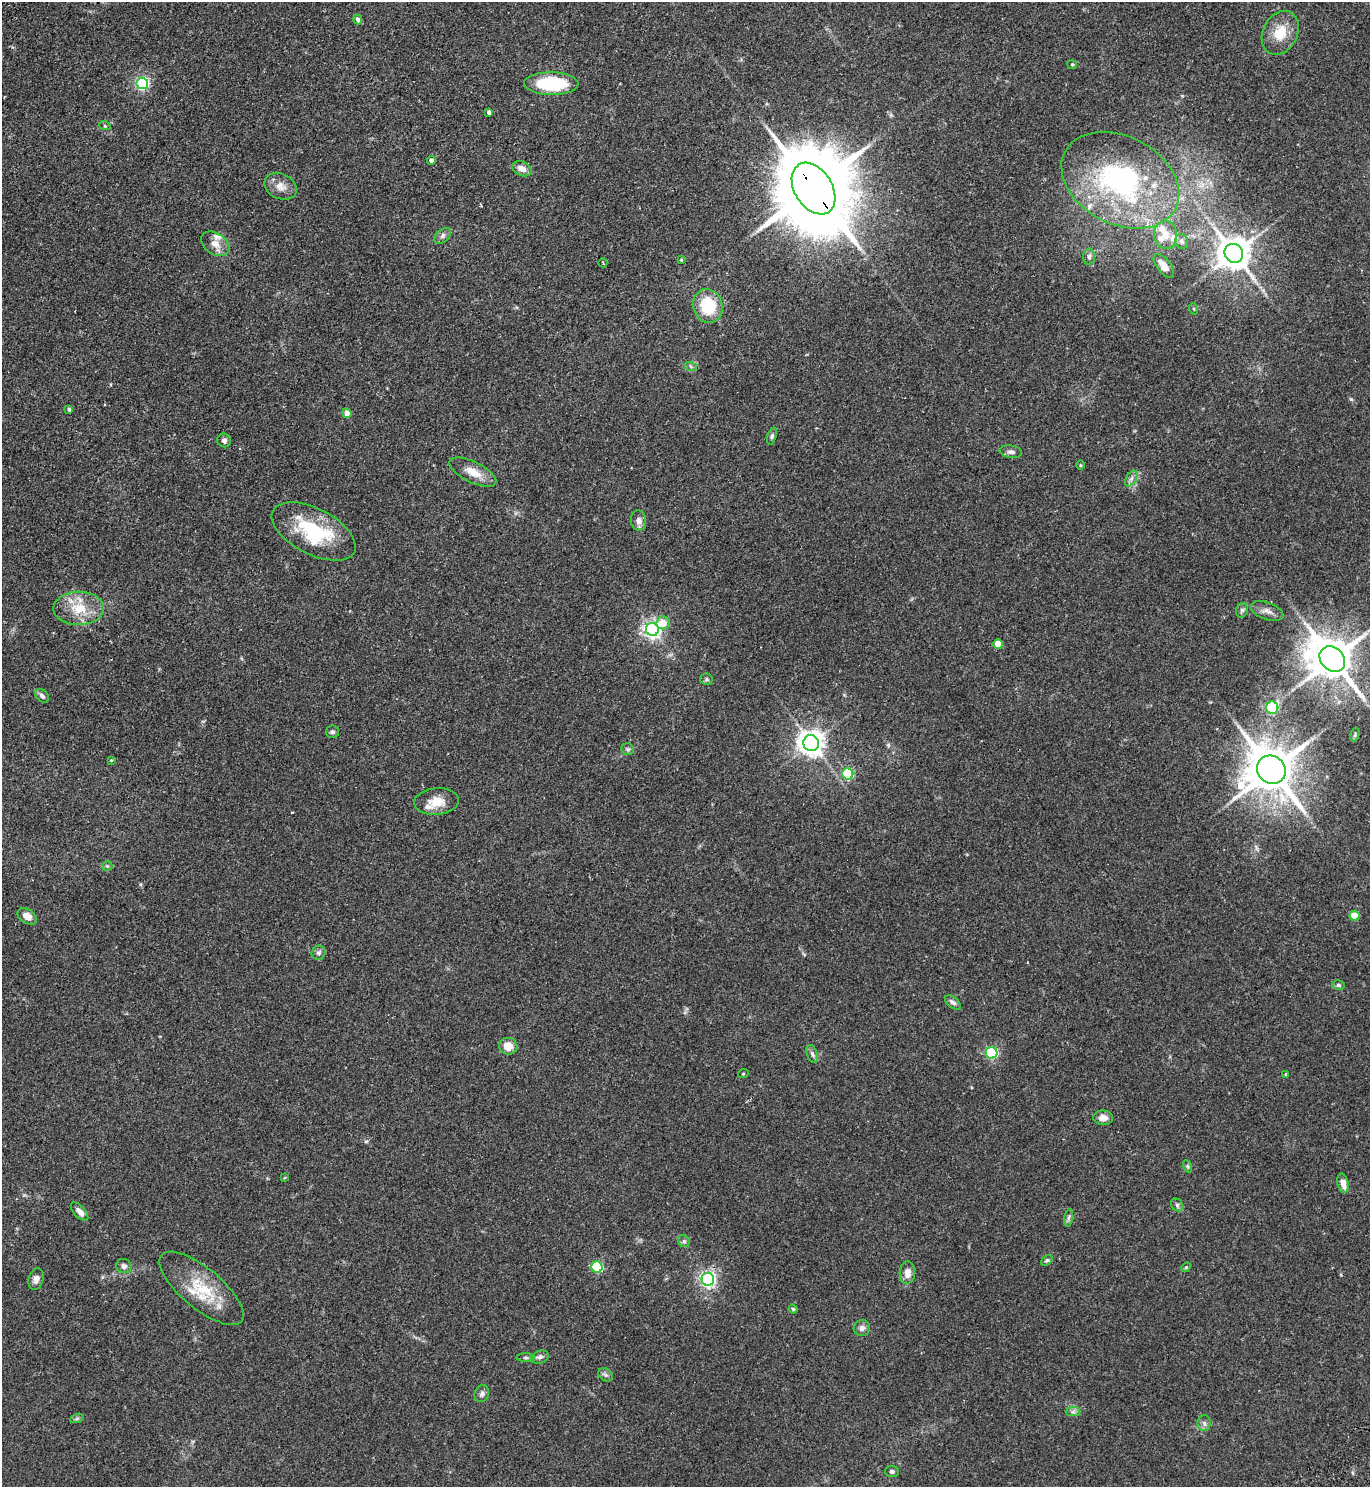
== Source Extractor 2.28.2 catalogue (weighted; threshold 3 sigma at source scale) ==
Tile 11 of 4 x 4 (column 3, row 3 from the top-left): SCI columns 3076-4443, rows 1533-3017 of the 6010 x 6034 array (HDU 1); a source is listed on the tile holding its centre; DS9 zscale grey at full resolution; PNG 1372 x 1489 px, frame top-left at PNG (2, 2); each listed source drawn as its Kron ellipse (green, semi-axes under 4 px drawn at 4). Shown black and unused: <1% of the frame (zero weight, under 2 of 3 exposures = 3% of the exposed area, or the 3 px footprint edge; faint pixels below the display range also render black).
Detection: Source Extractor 2.28.2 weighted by HDU 2 'WHT'; one run over the whole footprint, this tile lists its part. Background 0.185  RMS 0.0073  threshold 0.033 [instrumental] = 3 sigma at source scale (4.5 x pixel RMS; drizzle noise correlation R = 1.50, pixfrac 1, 0.05/0.05 arcsec/px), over >= 5 px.
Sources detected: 97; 8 inside a brighter listed object's ellipse — not listed separately; the other 89 listed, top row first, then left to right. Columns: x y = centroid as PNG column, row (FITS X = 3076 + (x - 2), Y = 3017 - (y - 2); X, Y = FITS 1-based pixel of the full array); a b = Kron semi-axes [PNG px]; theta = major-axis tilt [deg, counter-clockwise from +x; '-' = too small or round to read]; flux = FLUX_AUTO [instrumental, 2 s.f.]
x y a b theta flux
358 19 5 4 - 2.8
1280 33 23 17 62 17
1072 64 5 4 - 0.83
142 83 6 6 - 120
551 84 27 11 -1 46
489 113 4 4 - 2.3
105 126 6 3 -18 0.69
431 160 4 4 - 2.8
522 169 10 7 -25 5.3
1120 180 62 44 -28 130
280 186 17 12 -24 7.2
813 189 28 19 -58 9700
1165 235 14 11 -83 7.9
443 236 10 6 41 2.4
1182 241 7 6 - 2.2
215 244 15 10 -35 6.9
1234 253 10 9 - 1500
1089 257 8 6 87 2
681 260 4 3 - 0.73
603 263 4 2 - 0.81
1164 266 14 6 -53 5.6
708 306 17 14 -72 29
1194 309 6 3 -71 0.69
691 367 6 4 -20 1.3
69 409 4 4 - 1.3
347 413 4 4 - 6.5
772 436 9 4 72 1.4
224 440 7 6 - 2.4
1011 452 11 6 -9 2.6
1080 465 5 3 - 0.67
473 472 25 10 -26 11
1131 479 9 5 59 2.3
639 520 10 7 -84 3.9
314 531 46 23 -27 53
79 608 25 16 1 20
1242 610 7 5 75 2
1267 611 17 8 -19 4.8
663 623 7 6 - 9.1
652 629 6 6 - 270
998 644 5 4 - 12
1332 659 14 11 -44 2600
706 679 6 5 - 1.3
42 696 8 5 -46 2.4
1272 708 6 6 - 61
332 732 6 6 - 1.6
1355 735 7 4 75 1.1
811 743 8 7 - 750
628 749 6 5 - 1.4
111 760 3 3 - 0.64
1271 770 15 13 -38 3400
848 774 6 5 - 57
437 802 22 13 5 11
107 866 5 5 - 1
27 916 11 7 -36 6.1
1354 916 5 5 - 16
319 953 7 6 - 2
1338 985 6 4 -15 1.3
953 1002 9 5 -39 2.5
508 1046 9 8 - 9.1
992 1053 6 5 - 83
812 1054 9 5 -70 2
743 1074 5 3 - 0.65
1286 1074 3 3 - 0.84
1103 1118 10 7 -1 4.9
1187 1166 6 4 -71 1.2
284 1178 4 3 - 0.63
1343 1183 10 5 -78 5.3
1177 1205 7 5 -48 1.5
79 1212 11 5 -48 3.9
1069 1218 9 4 81 1.6
684 1241 6 5 - 1.5
1047 1260 7 4 39 1.1
124 1266 7 7 - 2.5
597 1267 6 5 - 55
1186 1267 5 4 - 0.82
907 1273 11 7 85 6.2
36 1279 11 7 76 3.5
708 1279 6 6 - 230
202 1288 52 20 -39 32
793 1309 4 4 - 1
862 1328 8 8 - 2.9
526 1357 9 4 -1 1.6
540 1357 9 6 18 2.4
606 1375 8 6 -35 1.9
482 1394 8 7 - 2.5
1073 1412 7 4 1 1.7
77 1418 7 4 20 1.3
1204 1423 8 6 89 2.2
892 1471 7 5 -2 1.6
Overlapping masked pixels (flux is a lower limit): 1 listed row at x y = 813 189
Unlisted compact peaks at least as high as the median listed source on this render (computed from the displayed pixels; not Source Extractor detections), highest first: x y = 1351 399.